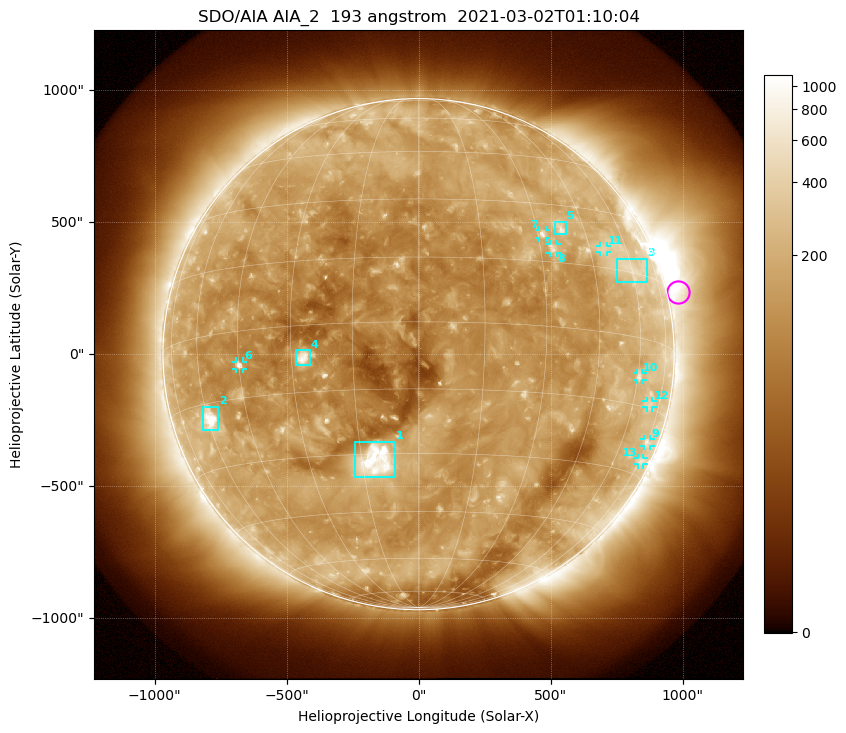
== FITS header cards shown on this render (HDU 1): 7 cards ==
TELESCOP= 'SDO/AIA '           / For AIA: SDO/AIA
INSTRUME= 'AIA_2   '           / For AIA: AIA_ATA1, AIA_ATA2, AIA_ATA3 or AIA_AT
WAVELNTH=                  193 / [angstrom] Wavelength
WAVEUNIT= 'angstrom'           / Wavelength unit: angstrom
DATE-OBS= '2021-03-02T01:10:04.843' / [ISO] Date when observation started; ISO 8
CTYPE1  = 'HPLN-TAN'           / CTYPE1: HPLN
CTYPE2  = 'HPLT-TAN'           / CTYPE2: HPLT

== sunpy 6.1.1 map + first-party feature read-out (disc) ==
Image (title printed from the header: SDO/AIA AIA_2  193 angstrom  2021-03-02T01:10:04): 1024 x 1024 px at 2.4 arcsec/px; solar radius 968 arcsec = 403 px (full disc in frame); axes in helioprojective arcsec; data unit not stated in the header (colour bar unlabelled)
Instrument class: DISC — disc imager (sunpy class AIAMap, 193 A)
Bright regions (active regions / flare kernels): reference = the median radial profile (limb darkening/brightening removed); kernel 9 px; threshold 5 sigma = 225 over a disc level ~126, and >= 1.15x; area >= 12 px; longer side >= 10 px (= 24 arcsec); searched inside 0.97 R_sun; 13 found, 13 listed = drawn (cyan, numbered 1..; 8 of them under ~33 arcsec drawn as corner ticks so the feature stays visible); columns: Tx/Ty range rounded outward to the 5 arcsec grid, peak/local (2 s.f.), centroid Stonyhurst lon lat
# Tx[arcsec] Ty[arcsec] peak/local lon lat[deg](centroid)
1 -245..-90 -465..-330 13 -11 -32
2 -815..-755 -285..-200 9.7 -59 -19
3 750..865 270..365 2.7 +60 +16
4 -465..-410 -40..15 8.7 -27 -7
5 515..560 450..505 4.5 +37 +24
6 -690..-665 -55..-25 6 -45 -8
7 455..485 440..470 5.3 +31 +22
8 495..525 385..420 4.2 +34 +18
9 855..880 -350..-320 2.8 +75 -22
10 825..850 -100..-70 3.1 +61 -9
11 685..715 385..410 2.6 +50 +20
12 865..885 -205..-175 2.3 +68 -14
13 830..855 -420..-390 2.4 +76 -27
Off-limb structures (1.02-1.3 R_sun): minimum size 162 px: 7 found; the strongest spans PA ~230..320 deg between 1.02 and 1.3 R_sun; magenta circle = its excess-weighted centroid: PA ~285 deg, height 1.04 R_sun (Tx ~985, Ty ~235 arcsec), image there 2.6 x the reference